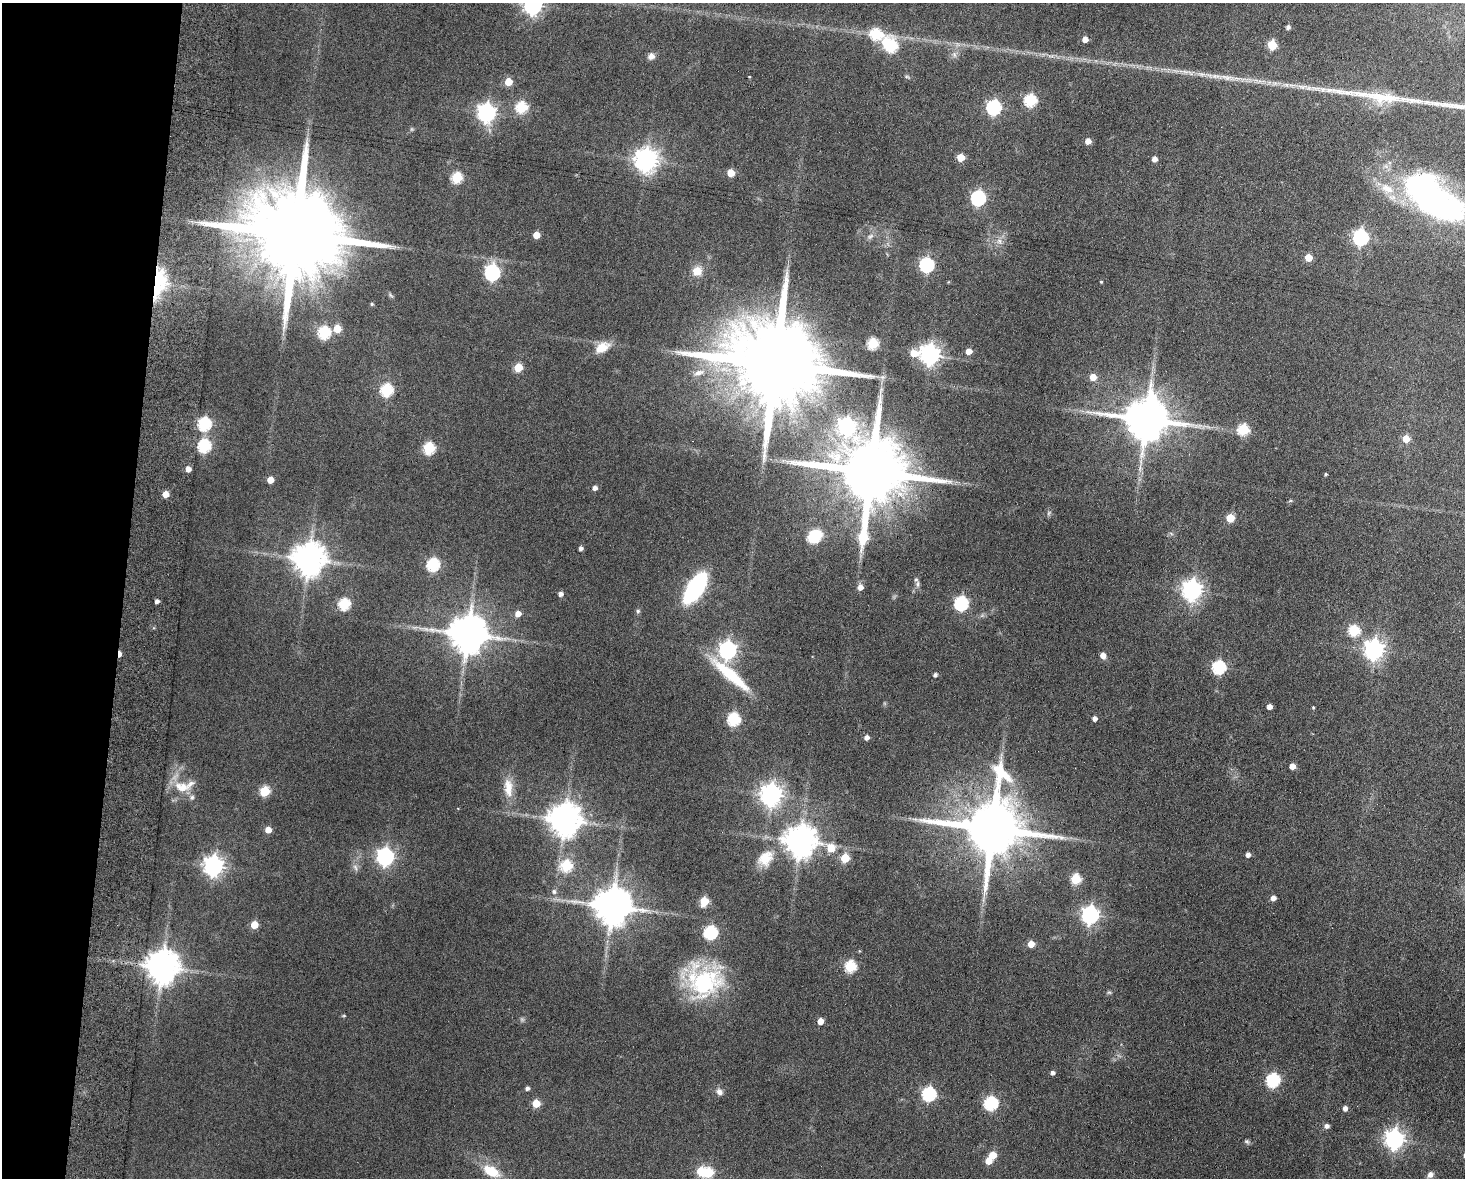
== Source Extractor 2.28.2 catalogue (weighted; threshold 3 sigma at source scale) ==
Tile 7 of 3 x 4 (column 1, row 3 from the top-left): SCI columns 170-1632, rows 1187-2362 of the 4838 x 4724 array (HDU 1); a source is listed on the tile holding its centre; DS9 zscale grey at full resolution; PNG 1467 x 1180 px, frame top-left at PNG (2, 3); no overlay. Shown black and unused: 8% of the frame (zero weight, under 9 of 18 exposures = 3% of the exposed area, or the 3 px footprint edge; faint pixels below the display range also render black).
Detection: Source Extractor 2.28.2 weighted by HDU 2 'WHT'; one run over the whole footprint, this tile lists its part. Background 0.136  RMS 0.0032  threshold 0.0132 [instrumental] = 3 sigma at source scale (4.09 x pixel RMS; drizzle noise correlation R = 1.36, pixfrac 0.8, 0.05/0.05 arcsec/px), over >= 5 px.
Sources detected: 151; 3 too faint to see at this stretch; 4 inside a brighter object's white glare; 2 long thin detections or spike segments (spike, bleed or trail) — not listed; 3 inside a brighter listed object's ellipse — not listed separately; the other 139 listed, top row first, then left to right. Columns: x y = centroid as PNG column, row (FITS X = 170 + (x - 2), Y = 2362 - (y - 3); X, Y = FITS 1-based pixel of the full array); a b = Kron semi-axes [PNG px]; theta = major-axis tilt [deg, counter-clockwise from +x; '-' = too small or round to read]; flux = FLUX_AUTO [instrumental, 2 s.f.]
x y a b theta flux
533 5 8 7 - 140
1288 27 4 4 - 0.98
876 34 7 6 - 24
1085 39 5 5 - 2.4
1272 45 5 5 - 13
892 46 7 6 - 27
651 56 8 7 - 1.5
907 77 6 4 -19 0.42
1228 78 25 7 -11 3.6
508 82 5 5 - 6
1379 97 84 14 -8 19
1030 100 6 6 - 29
521 107 6 6 - 24
994 107 7 6 - 54
486 112 7 7 - 130
1088 141 5 5 - 2.4
961 157 5 5 - 6
1154 159 5 5 - 1.7
646 160 8 8 - 250
731 173 5 5 - 5.7
457 177 6 5 - 21
978 198 7 6 - 55
1434 201 74 28 -28 93
294 234 27 20 -10 8300
536 235 5 5 - 4.5
1360 237 7 6 - 69
999 241 7 7 - 1.2
1308 258 5 5 - 4.9
927 265 6 6 - 52
697 271 11 11 - 3.6
492 273 7 6 - 63
159 282 33 14 81 17
1101 282 3 3 - 0.29
391 295 8 3 -45 0.48
372 304 4 3 - 0.47
337 328 5 5 - 6.7
324 332 6 6 - 30
873 343 6 5 - 22
602 347 18 11 30 4.8
969 351 5 5 - 2.7
914 353 9 7 -15 3.9
930 354 7 7 - 180
776 364 27 18 -11 7900
518 367 5 5 - 9.8
699 373 14 7 17 2
1093 377 5 5 - 3.8
387 390 6 6 - 30
1146 419 13 12 - 1300
204 424 6 6 - 40
847 427 7 7 - 85
1243 429 6 6 - 21
1406 439 5 5 - 4.9
204 446 6 6 - 37
429 448 6 6 - 25
188 469 5 4 - 2.1
871 472 21 18 81 4000
1326 474 4 3 - 0.37
270 480 5 5 - 3.6
595 488 5 5 - 1.3
166 494 5 4 - 4
1290 501 6 4 19 0.35
1230 518 5 5 - 8.2
812 537 6 5 - 19
581 548 4 4 - 0.97
308 559 10 9 - 560
433 564 6 6 - 35
917 584 8 5 84 0.89
860 587 6 6 - 1.8
695 588 22 10 57 47
1192 590 7 7 - 170
560 594 5 5 - 1.2
157 601 4 4 - 1
961 603 6 6 - 48
344 604 6 6 - 26
638 611 6 5 - 0.56
518 614 5 5 - 2.5
1354 630 6 6 - 21
467 634 11 10 - 910
727 650 7 7 - 110
1374 650 7 7 - 160
119 654 6 3 -88 1.9
1103 655 5 5 - 2.4
1219 667 6 6 - 39
731 675 55 11 -41 17
935 675 4 4 - 0.74
1269 706 4 4 - 1.8
1313 708 4 3 - 0.32
1094 718 4 4 - 1.3
734 719 6 6 - 33
866 737 5 5 - 1.4
1292 766 5 4 - 2.8
182 787 25 13 -12 5.5
508 788 28 12 -85 5.4
264 791 6 5 - 15
771 794 8 7 - 200
564 819 9 9 - 570
915 819 7 4 -18 0.71
992 828 17 16 - 2600
268 830 5 5 - 3.2
800 841 9 9 - 540
831 848 7 6 - 5.8
1248 855 4 4 - 1.4
385 857 7 7 - 110
765 858 23 17 44 6.5
845 858 5 5 - 11
213 866 7 7 - 170
566 866 6 6 - 22
355 867 10 4 -55 0.87
1076 879 6 5 - 17
554 891 6 6 - 0.82
1273 898 4 4 - 1.7
704 901 6 5 - 10
612 906 10 10 - 920
1090 915 7 7 - 110
254 925 5 5 - 6.2
710 932 6 6 - 39
1031 944 5 5 - 3.5
850 966 6 6 - 24
162 967 10 9 - 620
704 982 42 41 - 33
1109 992 6 4 0 0.42
344 1016 5 3 - 0.31
820 1021 5 4 - 3.4
1052 1072 5 4 - 1
1273 1080 6 6 - 41
527 1088 4 4 - 0.91
719 1092 9 7 -50 1.3
929 1094 6 6 - 41
536 1103 5 5 - 7.2
991 1103 6 6 - 40
1345 1108 5 5 - 1.3
1327 1126 5 5 - 1.1
1394 1139 7 7 - 140
1247 1142 8 5 -17 0.55
993 1155 5 5 - 5.5
989 1161 5 5 - 3.9
491 1171 20 11 -28 7.1
708 1172 6 5 - 17
1430 1175 8 6 44 1.1
Overlapping masked pixels (flux is a lower limit): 2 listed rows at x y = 159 282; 119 654
Isophote crosses this tile's border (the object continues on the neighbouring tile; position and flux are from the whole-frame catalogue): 2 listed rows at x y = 533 5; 1434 201